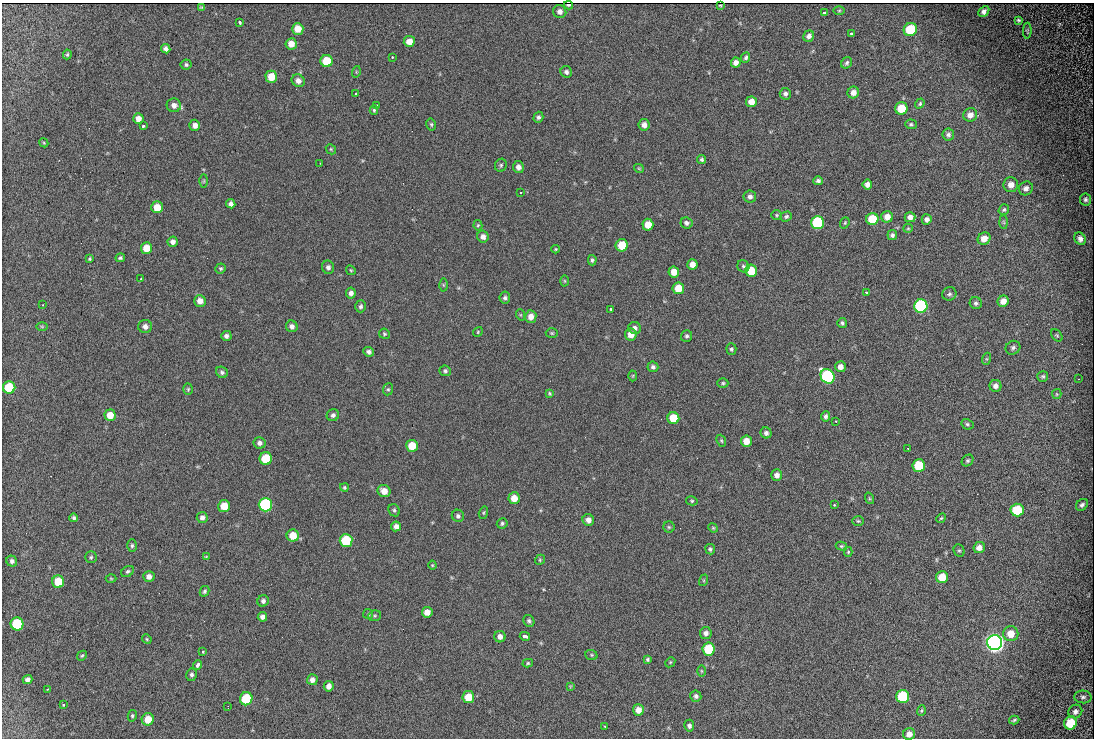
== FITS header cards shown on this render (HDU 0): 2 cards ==
NAXIS1  =                 1092
NAXIS2  =                  736

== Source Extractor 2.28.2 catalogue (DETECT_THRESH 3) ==
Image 1092 x 736 px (HDU 0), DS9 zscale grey, 1 PNG px = 1 image px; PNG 1096 x 740 px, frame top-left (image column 1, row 736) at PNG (2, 3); each listed source drawn as its Kron ellipse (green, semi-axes under 4 px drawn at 4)
Background 289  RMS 12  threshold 35.8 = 3 sigma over >= 5 px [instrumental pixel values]
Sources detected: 246; all 246 listed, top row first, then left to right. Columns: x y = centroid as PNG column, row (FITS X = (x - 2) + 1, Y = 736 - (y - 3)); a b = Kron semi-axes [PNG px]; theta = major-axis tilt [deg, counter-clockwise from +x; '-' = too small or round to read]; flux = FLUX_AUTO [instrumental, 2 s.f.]
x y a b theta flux
568 5 4 2 - 1500
720 5 3 2 - 680
201 7 3 3 - 860
560 11 7 6 - 3600
839 11 6 4 1 960
984 11 6 4 48 3200
824 13 3 3 - 2000
1018 20 4 3 - 1000
240 22 3 3 - 2500
298 29 6 5 - 10000
910 29 7 6 - 30000
1027 31 8 4 89 1000
851 33 3 3 - 1400
809 36 6 5 - 3200
409 41 5 5 - 7200
291 44 5 5 - 7900
166 49 5 4 - 2700
67 54 5 4 - 1100
392 57 3 3 - 910
746 57 5 4 - 1700
327 61 6 6 - 23000
736 63 5 5 - 4300
847 63 6 5 - 1700
186 65 5 5 - 1500
356 72 6 3 73 830
566 72 6 5 - 2500
271 77 6 6 - 13000
298 81 7 6 - 4200
853 93 6 5 - 5100
356 94 3 3 - 940
785 94 6 5 - 2400
751 102 5 5 - 7900
920 104 5 3 - 1200
174 105 7 7 - 4300
377 105 3 2 - 1100
901 108 6 6 - 19000
374 110 4 4 - 1200
970 115 7 6 - 5100
538 117 5 5 - 2000
138 119 5 5 - 5400
431 124 6 4 -75 1200
911 124 6 4 -4 1400
195 125 5 5 - 3900
644 125 6 5 - 4300
143 126 3 3 - 3300
948 135 6 6 - 2400
44 143 5 3 - 770
331 149 5 4 - 1100
702 159 4 4 - 1500
320 163 2 2 - 430
501 165 6 6 - 1500
518 167 6 5 - 4000
639 168 5 3 - 800
204 181 6 4 89 1200
818 181 4 4 - 2000
867 184 5 5 - 3900
1011 185 7 7 - 5900
1026 188 7 6 - 3300
521 192 3 3 - 5400
750 197 6 6 - 3000
1086 199 6 5 - 1900
231 204 5 4 - 2800
157 207 6 5 - 13000
1004 210 6 4 52 1400
777 215 5 4 - 1100
786 216 6 5 - 1500
887 217 6 5 - 7300
910 217 5 5 - 4100
872 219 6 6 - 23000
927 219 5 5 - 2900
1004 222 7 4 -88 1400
686 223 6 5 - 2200
818 223 6 6 - 86000
845 223 6 4 69 1100
478 225 5 4 - 1000
648 225 6 5 - 12000
908 228 5 4 - 900
892 235 5 5 - 2100
483 237 6 5 - 4100
984 239 7 6 - 7900
1080 239 6 5 - 3400
173 242 5 5 - 3700
622 245 6 6 - 20000
146 248 6 5 - 12000
556 249 4 4 - 810
120 258 4 4 - 1400
90 259 4 3 - 1100
592 260 5 4 - 1600
692 264 5 5 - 6200
743 266 6 5 - 1700
328 267 6 6 - 2800
221 268 5 5 - 1400
351 270 5 4 - 990
751 271 6 6 - 23000
674 272 5 5 - 9000
141 279 2 2 - 640
565 281 5 3 - 860
443 285 6 4 -89 1100
678 288 6 5 - 16000
866 292 3 3 - 1400
351 293 5 5 - 3200
949 294 7 6 - 2200
505 298 6 5 - 1900
200 301 6 5 - 5300
1003 301 6 5 - 6100
976 303 6 6 - 1900
43 305 2 2 - 480
361 306 6 5 - 1900
921 306 7 6 - 110000
611 309 3 2 - 1200
521 315 6 4 -71 820
531 317 6 5 - 6100
842 323 5 5 - 1700
42 326 6 4 -1 960
145 326 7 6 - 3700
292 326 6 5 - 3300
635 328 6 6 - 3100
478 332 5 4 - 950
552 333 6 5 - 1200
384 334 5 5 - 1200
631 334 6 5 - 7900
1057 335 7 5 -49 1300
226 336 5 5 - 2600
687 336 6 5 - 1700
1013 348 8 6 34 2300
731 349 5 5 - 1500
369 352 5 4 - 2300
986 359 6 4 71 1000
653 367 5 5 - 2200
840 367 5 5 - 4700
445 371 6 5 - 1600
222 372 6 5 - 1900
633 376 5 3 - 790
828 376 7 6 - 130000
1043 376 5 5 - 1400
1079 379 3 2 - 1200
723 383 5 4 - 1300
995 386 6 6 - 3600
9 387 6 6 - 32000
188 389 5 4 - 1100
388 389 6 5 - 1300
550 393 4 4 - 1000
1057 394 5 5 - 950
110 415 5 5 - 11000
333 415 6 6 - 2200
826 416 5 4 - 2100
673 418 6 6 - 22000
836 421 3 3 - 820
967 424 6 5 - 1500
766 433 5 5 - 2400
721 441 6 4 -69 1200
746 441 5 5 - 11000
260 443 6 5 - 3000
412 446 6 6 - 17000
908 448 3 2 - 1700
266 458 6 6 - 27000
968 461 6 5 - 1500
919 465 6 6 - 34000
777 475 6 5 - 4200
344 487 4 4 - 1200
384 491 7 6 - 7400
514 498 6 5 - 8900
869 498 6 3 -72 900
692 501 6 4 -13 1100
265 505 7 6 - 100000
834 505 3 3 - 970
1082 505 7 5 43 2100
224 506 6 6 - 15000
394 510 6 5 - 1700
1017 510 6 6 - 33000
483 513 6 4 73 1100
458 516 6 6 - 2100
202 517 5 5 - 2900
74 518 4 4 - 1900
941 518 5 4 - 1100
588 520 6 5 - 4200
858 521 6 5 - 1200
502 523 5 5 - 1400
396 526 5 5 - 3700
669 527 5 5 - 1300
713 528 5 4 - 920
293 536 6 6 - 13000
346 540 6 6 - 42000
132 546 6 4 89 1400
841 546 6 4 -15 990
979 548 6 5 - 4900
710 549 5 4 - 1500
959 551 6 5 - 1400
848 552 5 4 - 1000
91 557 6 6 - 1400
206 557 4 4 - 890
540 560 5 4 - 1100
12 561 6 5 - 2300
432 565 4 4 - 820
128 571 7 5 31 1700
149 576 6 5 - 4400
942 577 6 6 - 16000
111 578 5 3 - 760
704 580 6 4 72 950
58 582 6 6 - 18000
204 591 5 4 - 1500
263 601 6 5 - 2300
427 612 5 5 - 7400
368 614 5 5 - 1200
375 616 6 5 - 1300
262 617 5 4 - 3000
529 621 6 5 - 1800
17 624 6 6 - 48000
706 633 6 6 - 3100
1011 634 7 7 - 11000
525 636 5 3 - 4700
500 637 6 5 - 4200
147 639 5 4 - 1000
995 643 7 7 - 730000
709 649 6 6 - 34000
203 651 3 3 - 1300
591 655 6 5 - 1200
82 656 5 4 - 1100
647 659 4 4 - 1300
670 662 5 4 - 960
528 663 5 4 - 1100
198 665 5 3 - 4800
701 671 6 4 -89 890
191 675 6 5 - 2000
28 679 5 4 - 2500
312 680 5 5 - 3900
329 686 5 5 - 3900
570 686 4 4 - 700
47 689 2 2 - 590
696 696 6 5 - 2400
468 697 6 6 - 15000
903 697 6 6 - 58000
1083 697 8 6 -4 2400
246 699 6 6 - 37000
63 705 3 3 - 1300
228 706 3 2 - 820
638 710 5 5 - 6900
921 710 5 3 - 950
1075 712 7 6 - 3100
132 716 6 4 79 1300
148 719 6 6 - 11000
1014 720 5 3 - 1200
1070 723 7 6 - 24000
605 726 2 2 - 680
689 726 6 5 - 2500
909 734 6 6 - 5000